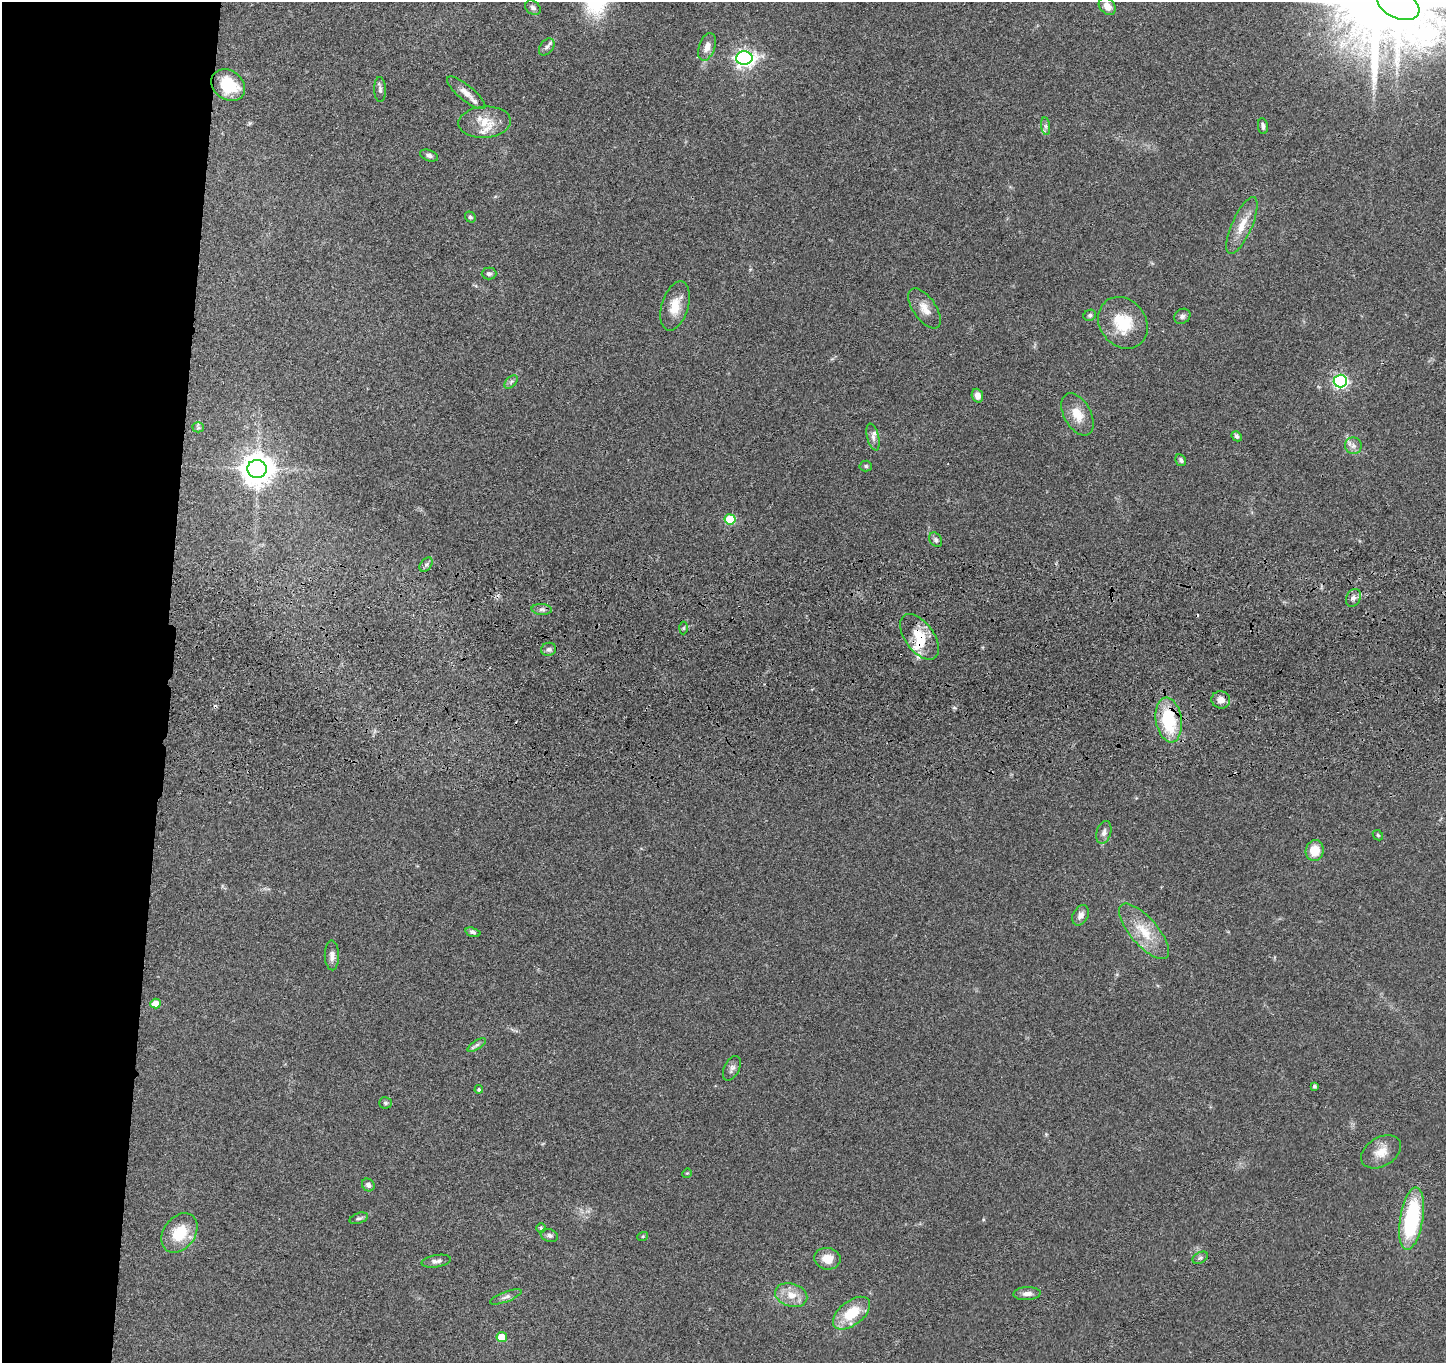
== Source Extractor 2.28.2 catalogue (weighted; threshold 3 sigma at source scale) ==
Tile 4 of 3 x 3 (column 1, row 2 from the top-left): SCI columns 14-1457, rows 1579-2939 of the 4359 x 4535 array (HDU 1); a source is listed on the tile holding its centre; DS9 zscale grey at full resolution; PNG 1448 x 1365 px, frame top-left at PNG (2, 2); each listed source drawn as its Kron ellipse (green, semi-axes under 4 px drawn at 4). Shown black and unused: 11% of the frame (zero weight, under 3 of 4 exposures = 6% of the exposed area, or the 3 px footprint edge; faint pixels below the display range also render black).
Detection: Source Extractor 2.28.2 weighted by HDU 2 'WHT'; one run over the whole footprint, this tile lists its part. Background 0.0657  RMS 0.006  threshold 0.0268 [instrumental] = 3 sigma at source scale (4.5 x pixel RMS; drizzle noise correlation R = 1.50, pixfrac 1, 0.05/0.05 arcsec/px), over >= 5 px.
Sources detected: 76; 1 inside a brighter object's white glare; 2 cosmic-ray / hot-pixel residue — neither listed nor drawn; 1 inside a brighter listed object's ellipse — not listed separately; the other 72 listed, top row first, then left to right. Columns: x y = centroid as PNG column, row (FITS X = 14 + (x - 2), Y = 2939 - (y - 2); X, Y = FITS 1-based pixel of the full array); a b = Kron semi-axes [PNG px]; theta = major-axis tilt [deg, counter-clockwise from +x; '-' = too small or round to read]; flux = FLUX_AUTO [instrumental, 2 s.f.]
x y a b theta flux
1398 5 22 13 -24 2400
1107 6 10 7 -48 6.1
533 8 8 6 -41 1.8
547 47 9 6 51 2
707 47 14 8 71 5.1
744 58 8 7 - 240
228 85 18 14 -37 22
380 90 12 6 -88 1.7
466 93 24 7 -39 5.5
485 122 26 15 4 13
1046 126 9 4 -82 1.5
1263 126 8 5 -82 1.7
429 156 9 5 -21 1.7
470 217 5 5 - 1.1
1242 225 31 10 66 11
489 274 7 6 - 1.3
675 306 25 13 73 11
925 308 23 11 -55 6.9
1090 315 6 5 - 1.3
1182 316 8 7 - 2.2
1123 323 27 23 -52 23
1340 381 6 6 - 120
511 382 8 4 46 1.4
977 396 7 5 -71 4.1
1077 414 23 13 -61 11
198 427 5 5 - 0.77
1237 436 5 4 - 1.5
873 437 14 5 -76 2.8
1353 446 8 8 - 2.7
1181 460 6 5 - 1.3
866 466 6 5 - 1.1
257 469 9 9 - 1000
730 519 5 5 - 26
936 540 8 6 -58 1.5
426 565 8 5 53 1.4
1353 598 9 7 63 2.2
542 609 10 5 -4 2
684 628 6 4 87 0.9
920 637 26 14 -54 16
549 649 7 6 - 1.7
1221 700 9 8 - 4.5
1169 720 22 13 -81 33
1104 832 11 7 73 2.7
1378 835 6 4 -45 0.78
1315 851 10 9 - 9.9
1081 915 11 7 62 3.1
1144 931 35 13 -49 17
473 932 8 4 -15 1.4
332 955 15 7 -89 3.5
155 1004 5 5 - 8.9
477 1045 10 4 34 1.7
732 1068 13 7 63 2.5
1314 1086 4 3 - 1.4
479 1089 4 4 - 1.1
385 1103 6 5 - 1.2
1381 1152 22 14 31 8.8
687 1173 5 4 - 0.63
368 1185 7 6 - 1.9
359 1218 9 5 19 1.4
1412 1219 31 11 81 56
541 1228 5 5 - 0.78
179 1233 22 15 53 18
549 1235 9 6 -19 1.7
643 1236 5 3 - 0.59
1200 1258 8 5 29 1.4
827 1259 13 10 -9 7.7
436 1261 15 6 9 2.6
1027 1294 13 6 3 3.1
791 1295 16 11 -16 8.4
506 1297 17 5 21 2.4
851 1313 22 12 38 20
502 1337 5 5 - 15
Overlapping masked pixels (flux is a lower limit): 2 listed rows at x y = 920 637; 1169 720
Isophote crosses this tile's border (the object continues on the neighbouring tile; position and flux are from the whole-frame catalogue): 1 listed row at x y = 1398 5